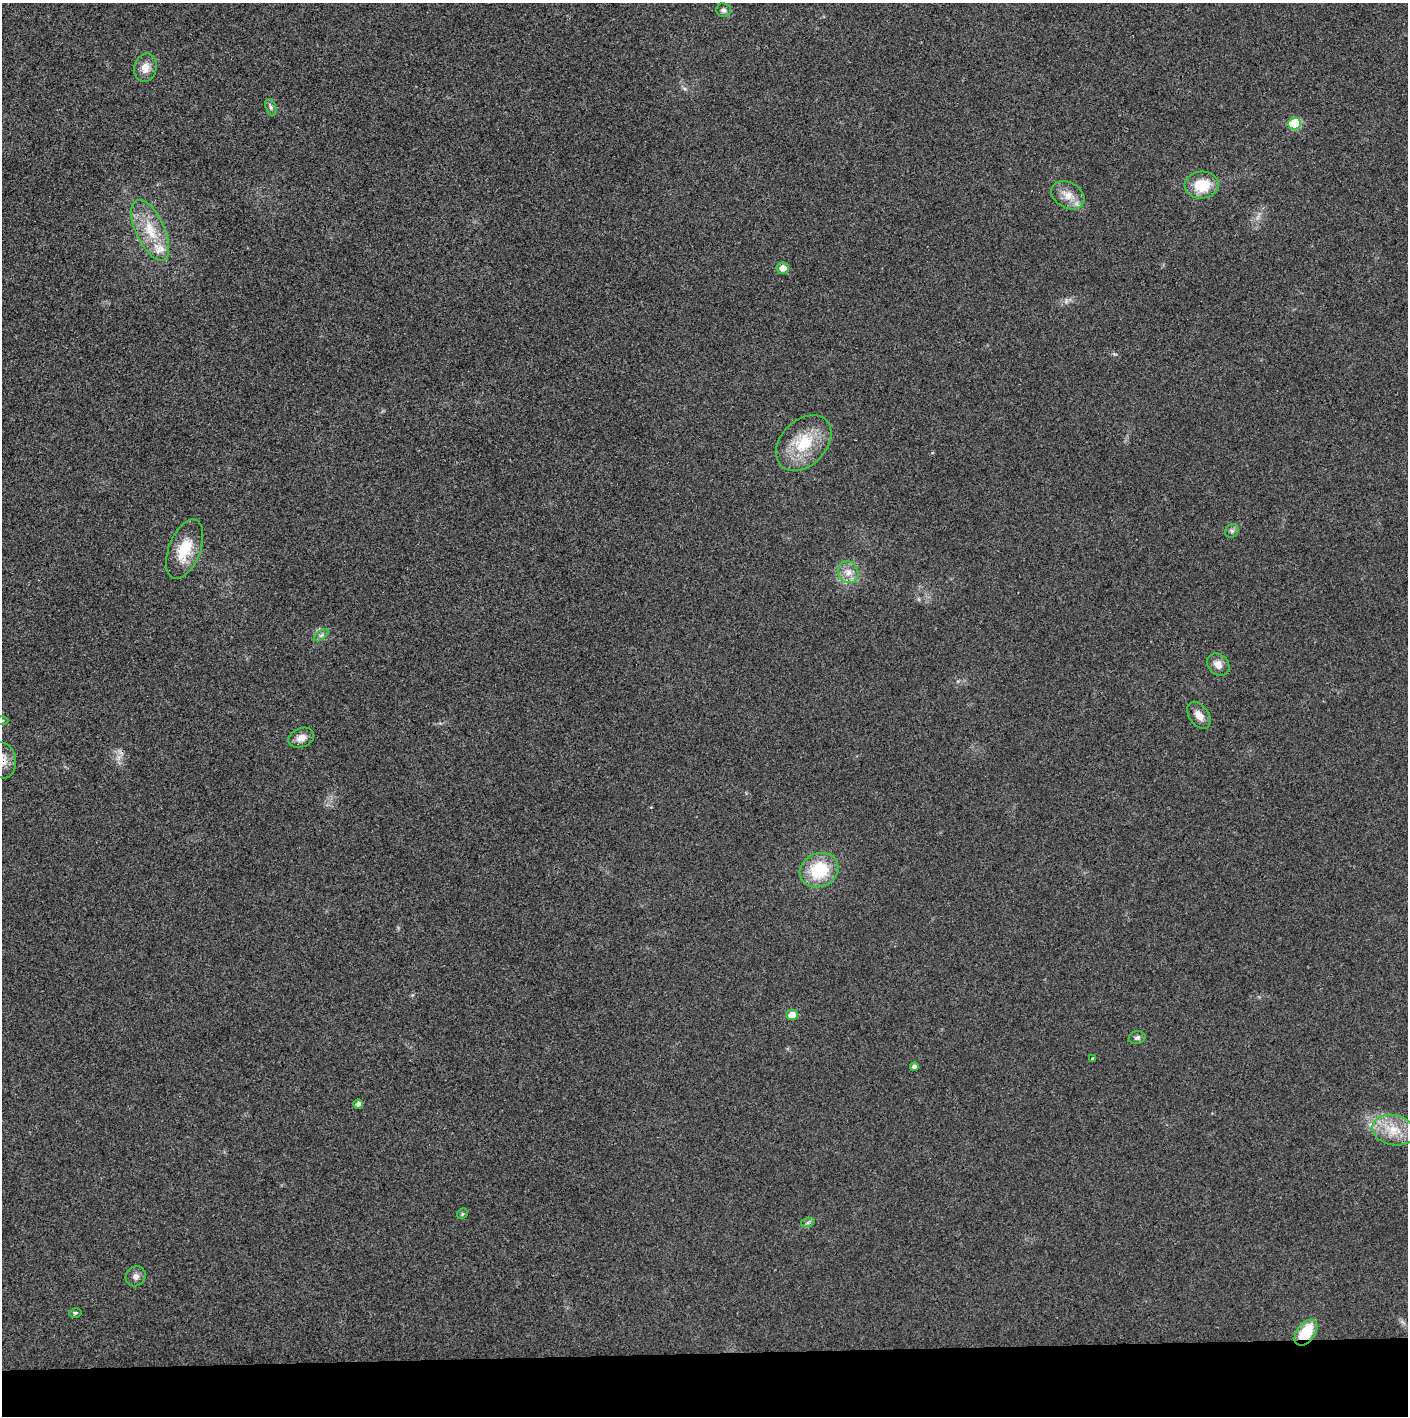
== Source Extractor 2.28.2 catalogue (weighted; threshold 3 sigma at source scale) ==
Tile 8 of 3 x 3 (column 2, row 3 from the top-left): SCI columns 1407-2812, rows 21-1434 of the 4224 x 4264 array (HDU 1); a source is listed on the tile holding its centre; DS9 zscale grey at full resolution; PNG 1410 x 1418 px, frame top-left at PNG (2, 3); each listed source drawn as its Kron ellipse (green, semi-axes under 4 px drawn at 4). Shown black and unused: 4% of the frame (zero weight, under 3 of 4 exposures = <1% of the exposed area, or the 3 px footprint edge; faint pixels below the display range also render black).
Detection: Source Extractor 2.28.2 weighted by HDU 2 'WHT'; one run over the whole footprint, this tile lists its part. Background 0.0259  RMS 0.006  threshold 0.0268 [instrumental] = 3 sigma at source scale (4.5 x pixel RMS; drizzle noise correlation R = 1.50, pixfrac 1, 0.05/0.05 arcsec/px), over >= 5 px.
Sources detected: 32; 1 cosmic-ray / hot-pixel residue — neither listed nor drawn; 1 inside a brighter listed object's ellipse — not listed separately; the other 30 listed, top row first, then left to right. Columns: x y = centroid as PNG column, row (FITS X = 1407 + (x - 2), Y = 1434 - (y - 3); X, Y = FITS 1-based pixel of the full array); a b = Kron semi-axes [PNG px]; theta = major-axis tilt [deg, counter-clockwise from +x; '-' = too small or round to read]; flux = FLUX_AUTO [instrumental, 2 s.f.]
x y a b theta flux
724 10 7 7 - 1.8
145 68 14 11 76 5.9
271 107 8 5 -70 1.4
1295 124 6 6 - 25
1202 185 17 13 3 17
1068 195 18 12 -30 7.5
150 230 33 14 -65 19
783 268 6 6 - 4.8
804 443 32 22 45 25
1232 531 7 6 - 1.5
185 549 31 16 69 18
848 572 11 10 - 5.3
321 635 8 4 37 1.3
1218 665 12 10 -45 4.6
1199 715 15 9 -55 5.3
2 720 6 4 0 0.89
301 738 13 9 22 4.2
2 760 18 13 -79 7.7
819 870 20 17 23 27
792 1015 6 5 - 7.7
1137 1038 8 6 12 1.8
1092 1058 3 2 - 0.47
914 1066 4 4 - 1.9
358 1104 5 4 - 1.9
1394 1130 21 15 -12 14
462 1214 6 4 47 0.9
808 1222 7 4 19 1.2
136 1276 10 9 - 2.9
75 1313 6 4 14 0.96
1306 1333 15 9 54 20
Overlapping masked pixels (flux is a lower limit): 2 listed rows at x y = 2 760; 1306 1333
Isophote crosses this tile's border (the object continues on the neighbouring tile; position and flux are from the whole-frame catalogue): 2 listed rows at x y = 2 720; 2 760